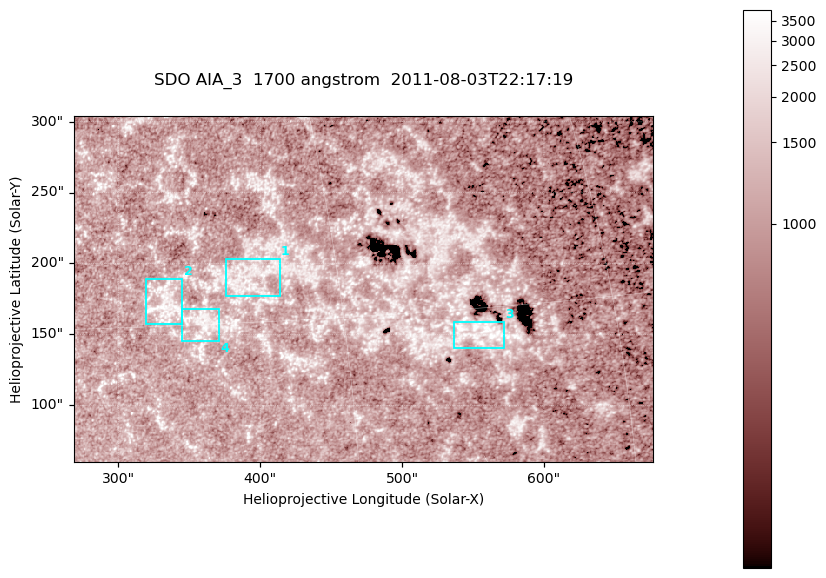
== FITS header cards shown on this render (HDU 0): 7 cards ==
TELESCOP= 'SDO     '           /
INSTRUME= 'AIA_3   '           /
WAVELNTH=                 1700 /
WAVEUNIT= 'angstrom'           /
DATE-OBS= '2011-08-03T22:17:19.715' /
CTYPE1  = 'HPLN-TAN'           /
CTYPE2  = 'HPLT-TAN'           /

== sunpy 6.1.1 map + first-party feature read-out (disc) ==
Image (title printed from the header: SDO AIA_3  1700 angstrom  2011-08-03T22:17:19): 666 x 399 px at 0.613 arcsec/px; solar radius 946 arcsec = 1543 px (partial field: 3.6% of the solar disc is inside the frame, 100% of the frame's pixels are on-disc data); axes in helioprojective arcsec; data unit not stated in the header (colour bar unlabelled)
Pointing: header CRPIX1/2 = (2049.23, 2048.32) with CRVAL1/2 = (0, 0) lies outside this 666 x 399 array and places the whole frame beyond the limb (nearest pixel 1.4 R_sun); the SolarSoft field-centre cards XCEN/YCEN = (472.6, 182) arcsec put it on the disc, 2013 arcsec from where CRPIX/CRVAL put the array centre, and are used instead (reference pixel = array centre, CRVAL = XCEN/YCEN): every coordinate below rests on XCEN/YCEN
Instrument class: DISC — disc imager (sunpy class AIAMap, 1700 A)
Bright regions (active regions / flare kernels): reference = the on-disc median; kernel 5 px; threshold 5 sigma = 1327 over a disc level ~1040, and >= 1.15x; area >= 265 px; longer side >= 5 px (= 3.1 arcsec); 4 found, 4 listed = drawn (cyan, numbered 1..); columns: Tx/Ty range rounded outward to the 2 arcsec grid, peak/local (2 s.f.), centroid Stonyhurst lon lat
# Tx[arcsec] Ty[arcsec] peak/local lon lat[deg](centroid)
1 376..414 176..204 3 +26 +17
2 318..346 156..190 3.6 +21 +16
3 536..572 140..160 4.2 +37 +14
4 344..372 144..168 3.4 +23 +15